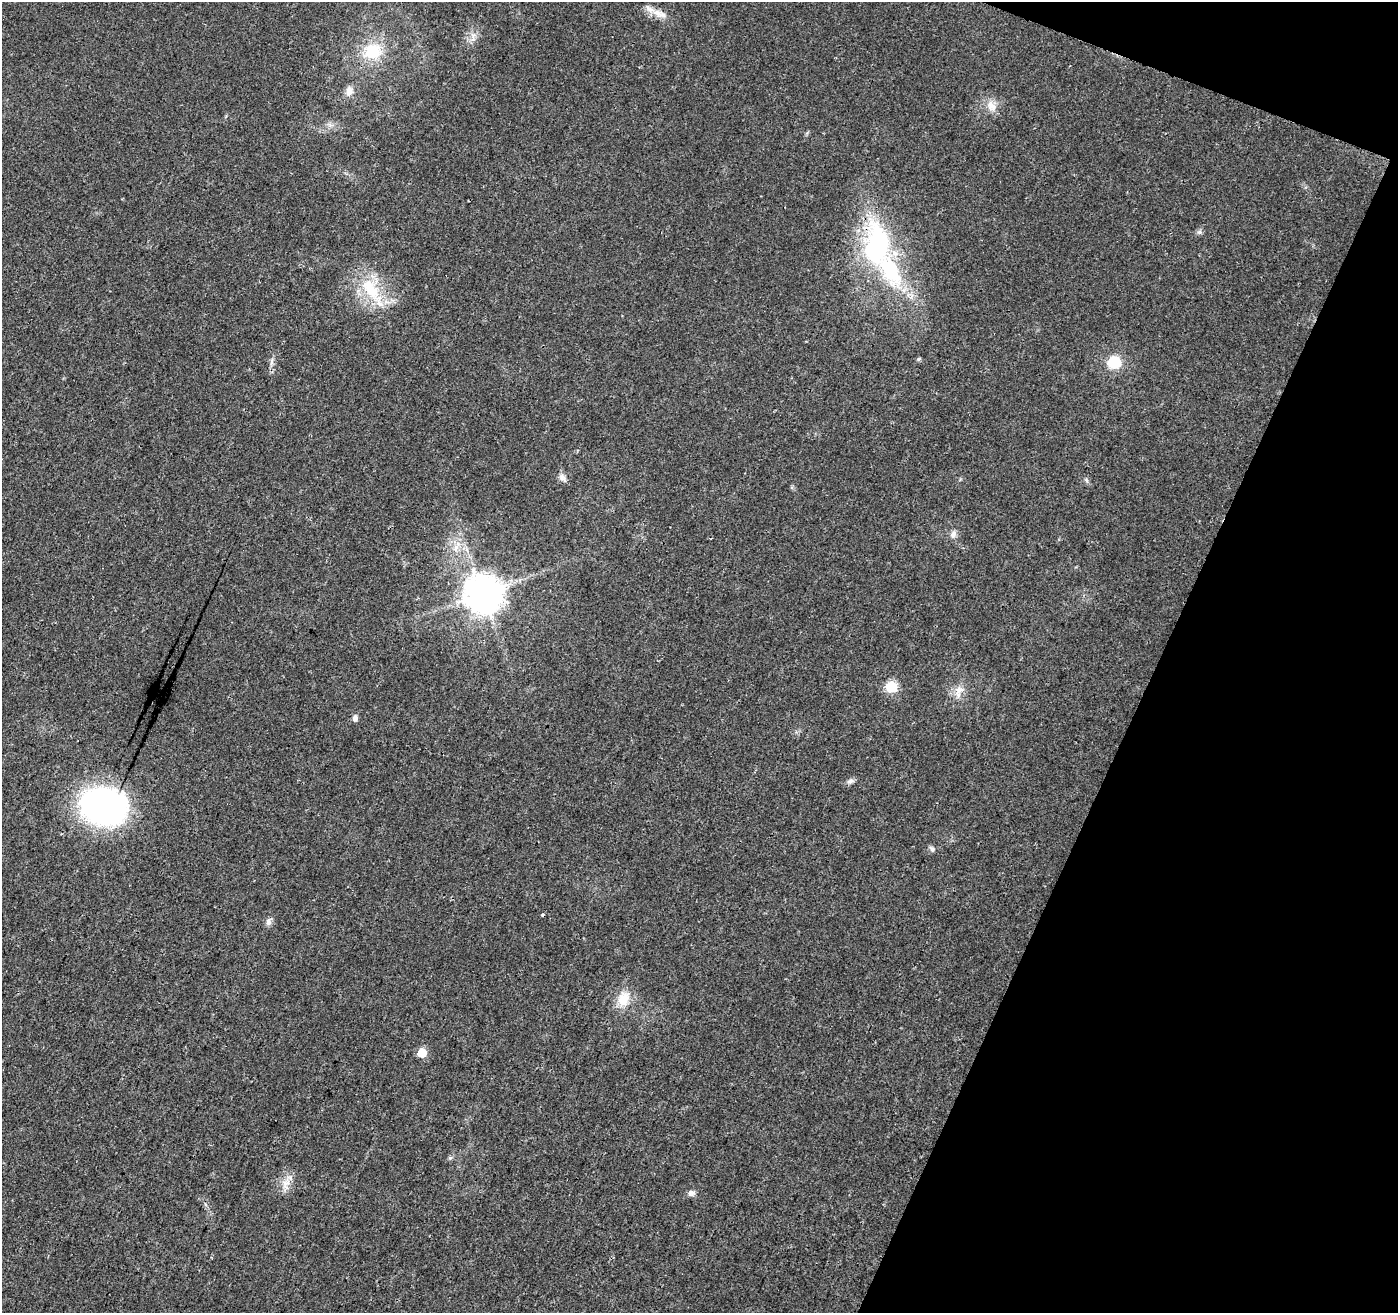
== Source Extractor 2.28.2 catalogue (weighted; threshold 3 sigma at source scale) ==
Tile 8 of 4 x 4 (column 4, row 2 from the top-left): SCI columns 4194-5589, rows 2835-4145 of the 5603 x 5731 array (HDU 1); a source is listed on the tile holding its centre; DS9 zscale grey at full resolution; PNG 1400 x 1315 px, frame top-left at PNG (2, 2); no overlay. Shown black and unused: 19% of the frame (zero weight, under 3 of 4 exposures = <1% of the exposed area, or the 3 px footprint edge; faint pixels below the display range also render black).
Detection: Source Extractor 2.28.2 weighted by HDU 2 'WHT'; one run over the whole footprint, this tile lists its part. Background 0.0184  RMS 0.0034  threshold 0.0153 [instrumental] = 3 sigma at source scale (4.5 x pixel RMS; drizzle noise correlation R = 1.50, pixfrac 1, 0.0396/0.0396 arcsec/px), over >= 5 px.
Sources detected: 32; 1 inside a brighter object's white glare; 1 cosmic-ray / hot-pixel residue — not listed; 1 inside a brighter listed object's ellipse — not listed separately; the other 29 listed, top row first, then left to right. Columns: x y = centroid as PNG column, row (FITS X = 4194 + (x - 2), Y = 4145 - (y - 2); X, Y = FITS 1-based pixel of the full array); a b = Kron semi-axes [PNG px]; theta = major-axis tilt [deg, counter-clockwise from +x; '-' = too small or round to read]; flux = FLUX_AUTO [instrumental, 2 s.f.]
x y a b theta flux
659 14 25 10 -21 4.2
473 37 14 6 -86 2
373 51 23 20 10 12
349 91 12 9 73 2.3
991 106 16 13 -50 3.7
330 125 7 4 -19 0.85
1199 232 6 6 - 0.8
877 245 56 32 88 52
371 290 40 19 -57 16
918 359 5 4 - 0.59
272 361 12 4 81 1.1
1114 362 17 15 8 8.3
562 477 13 8 -57 1.6
1086 480 6 5 - 0.62
953 534 10 8 66 1.6
456 548 10 5 89 1.6
483 593 11 10 - 850
891 687 11 11 - 7.1
959 690 17 11 46 3.6
355 718 7 5 90 1.3
850 781 10 6 17 1.2
104 806 46 36 -9 88
932 849 8 6 -24 0.94
268 922 10 7 90 1.4
623 999 23 17 70 6.8
422 1053 6 5 - 9.5
450 1158 6 5 - 0.61
286 1184 17 12 82 3.7
691 1193 9 8 - 1.3
Overlapping masked pixels (flux is a lower limit): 1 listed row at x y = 877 245